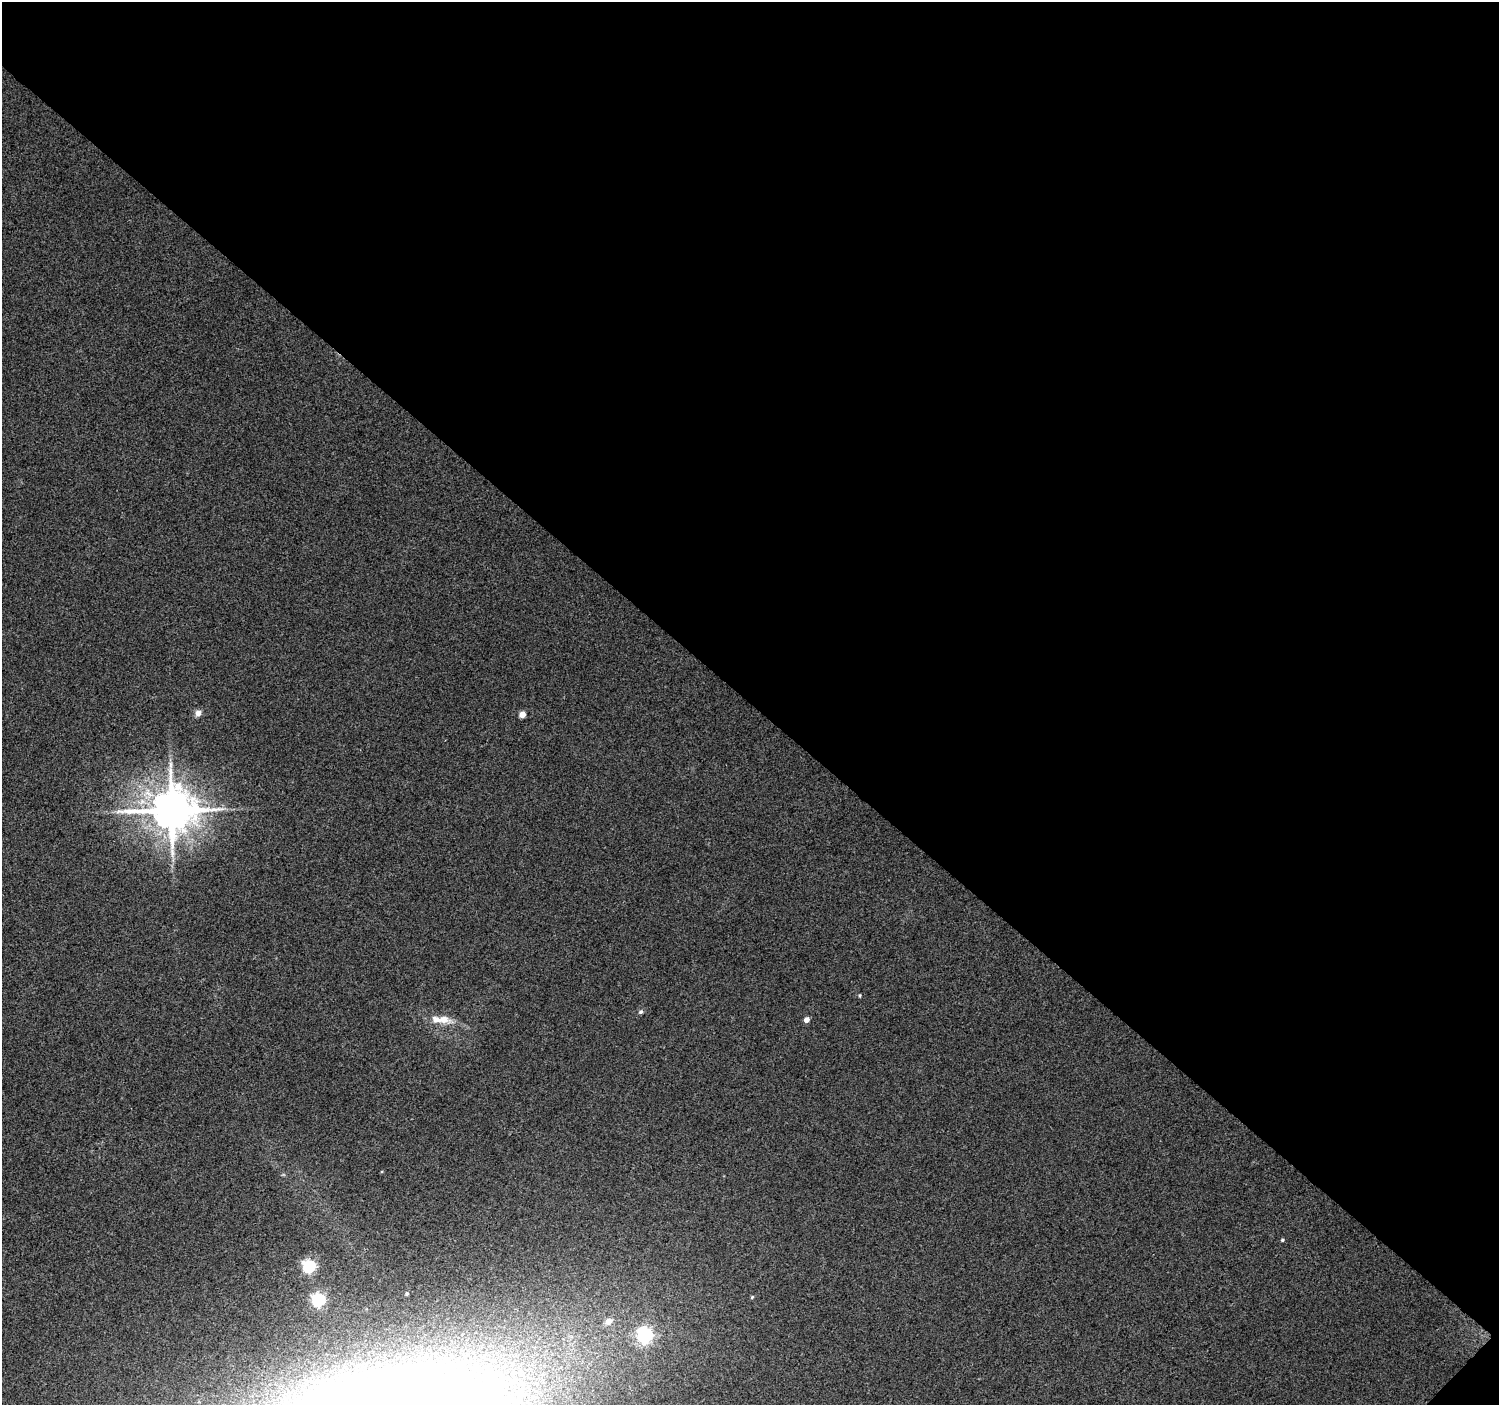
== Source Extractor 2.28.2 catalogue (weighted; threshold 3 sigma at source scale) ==
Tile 2 of 2 x 2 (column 2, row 1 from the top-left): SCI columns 1501-2997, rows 1511-2913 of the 2999 x 3003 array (HDU 1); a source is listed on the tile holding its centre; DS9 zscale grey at full resolution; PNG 1501 x 1407 px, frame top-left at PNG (2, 2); no overlay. Shown black and unused: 50% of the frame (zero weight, under 3 of 4 exposures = <1% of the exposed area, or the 3 px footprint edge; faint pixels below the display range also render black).
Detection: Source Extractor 2.28.2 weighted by HDU 2 'WHT'; one run over the whole footprint, this tile lists its part. Background 0.0402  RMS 0.0086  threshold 0.0388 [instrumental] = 3 sigma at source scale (4.5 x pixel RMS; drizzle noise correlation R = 1.50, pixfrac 1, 0.0396/0.0396 arcsec/px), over >= 5 px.
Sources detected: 15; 1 inside a brighter listed object's ellipse — not listed separately; the other 14 listed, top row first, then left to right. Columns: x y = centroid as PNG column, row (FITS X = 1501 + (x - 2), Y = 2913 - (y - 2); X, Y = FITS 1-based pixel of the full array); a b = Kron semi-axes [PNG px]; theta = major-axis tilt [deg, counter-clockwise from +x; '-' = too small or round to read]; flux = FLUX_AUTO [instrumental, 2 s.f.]
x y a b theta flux
198 713 7 6 - 5.3
522 714 5 4 - 10
171 810 13 12 - 3500
860 995 5 3 - 0.89
641 1012 6 5 - 1.8
444 1019 20 11 -14 12
806 1020 4 4 - 6.2
1282 1240 4 4 - 1.1
309 1266 6 6 - 130
407 1294 4 3 - 1.1
752 1297 5 4 - 0.89
318 1300 6 6 - 140
609 1321 6 6 - 8.4
645 1335 7 6 - 220